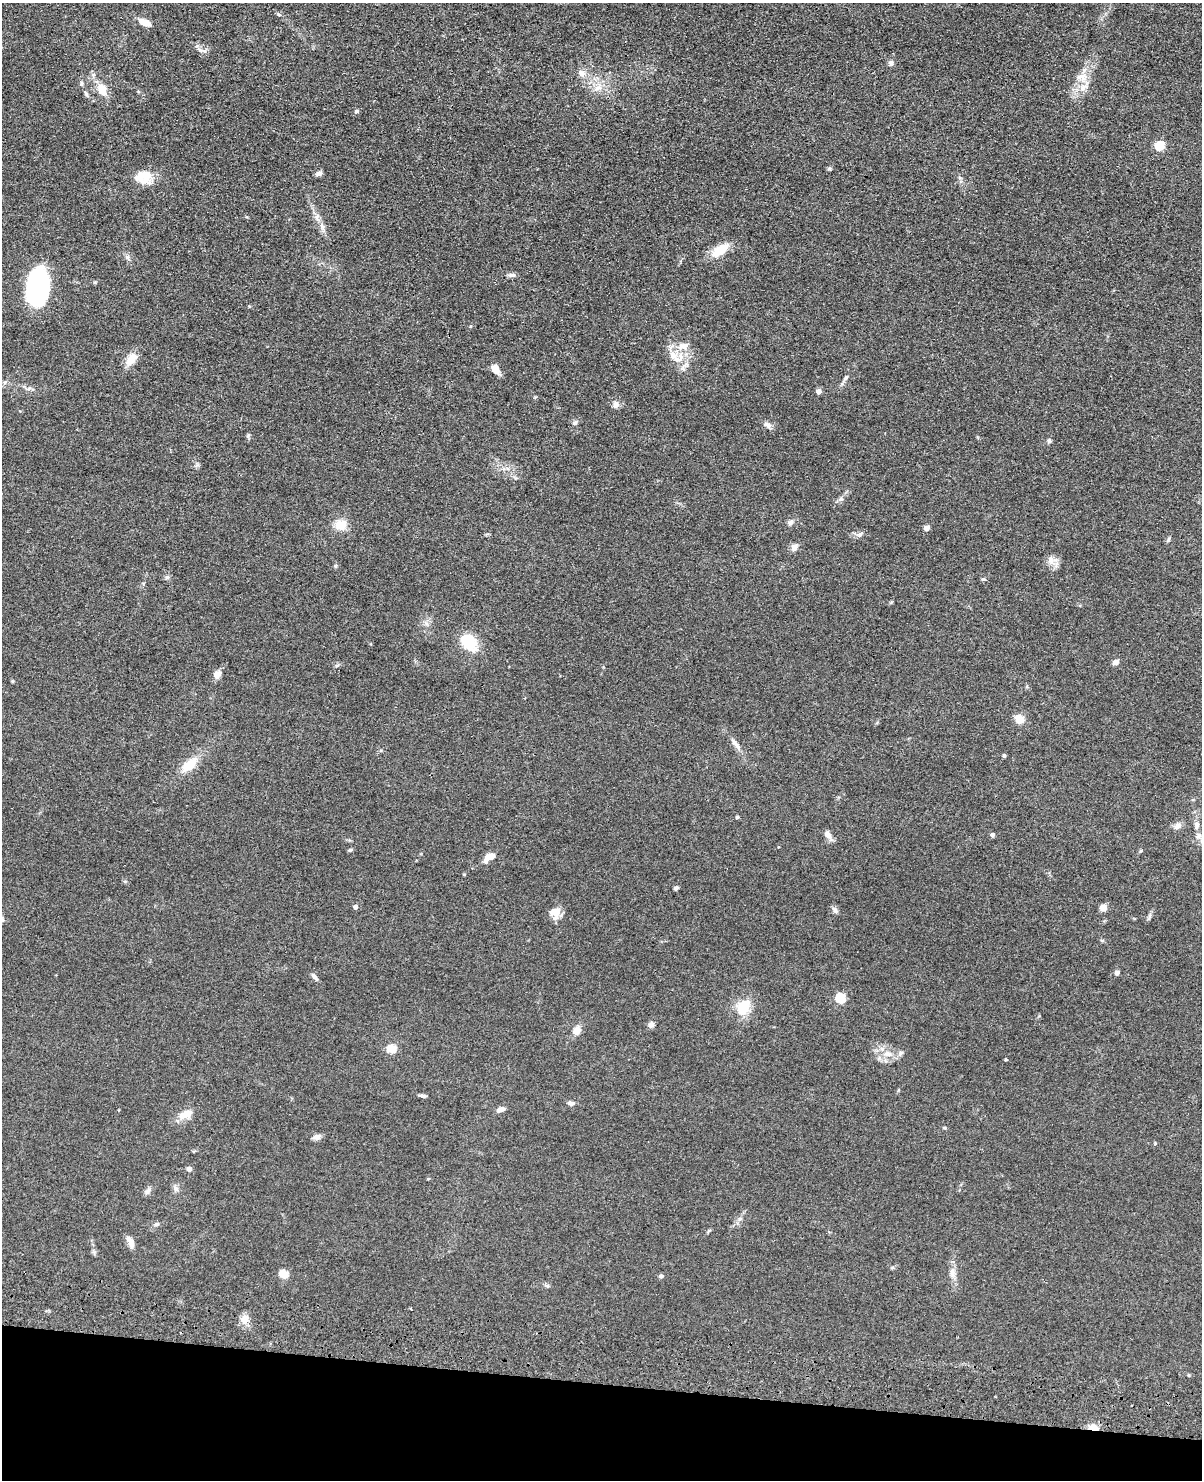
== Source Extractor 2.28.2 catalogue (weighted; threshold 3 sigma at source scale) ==
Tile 11 of 4 x 3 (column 3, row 3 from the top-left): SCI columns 2431-3630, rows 349-1826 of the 4860 x 5015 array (HDU 1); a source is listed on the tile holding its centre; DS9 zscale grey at full resolution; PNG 1204 x 1482 px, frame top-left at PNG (2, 3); no overlay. Shown black and unused: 7% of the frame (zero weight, under 3 of 4 exposures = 6% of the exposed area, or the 3 px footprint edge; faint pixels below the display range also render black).
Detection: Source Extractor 2.28.2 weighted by HDU 2 'WHT'; one run over the whole footprint, this tile lists its part. Background 0.0673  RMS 0.0078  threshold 0.0353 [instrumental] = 3 sigma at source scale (4.5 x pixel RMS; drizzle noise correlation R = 1.50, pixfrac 1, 0.05/0.05 arcsec/px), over >= 5 px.
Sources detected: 95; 2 inside a brighter object's white glare — not listed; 2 inside a brighter listed object's ellipse — not listed separately; the other 91 listed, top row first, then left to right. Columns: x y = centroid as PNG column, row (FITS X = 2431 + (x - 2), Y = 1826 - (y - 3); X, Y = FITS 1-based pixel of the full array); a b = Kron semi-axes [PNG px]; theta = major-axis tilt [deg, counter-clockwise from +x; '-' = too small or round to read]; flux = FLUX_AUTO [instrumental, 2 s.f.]
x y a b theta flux
145 22 13 6 -26 8
204 51 6 6 - 2.1
891 63 7 6 - 2.3
582 73 10 9 - 4.8
1082 77 18 12 14 9.5
81 84 6 6 - 1.6
598 88 12 7 19 5.5
102 89 14 10 -67 10
86 94 8 4 -64 1.6
356 111 5 5 - 1.9
1160 146 6 5 - 38
829 169 6 4 1 1.1
319 173 8 5 24 2.9
144 176 18 14 -2 18
322 227 11 6 -66 3.6
720 250 20 10 33 16
127 257 8 7 - 2.3
512 275 11 6 6 2.3
38 287 31 17 -88 110
249 306 5 4 - 0.7
683 346 18 10 15 9.1
131 359 19 11 47 9
676 359 13 8 -21 6.6
496 369 11 8 -61 7
846 378 8 5 45 1.7
29 388 6 5 - 1.6
819 391 4 4 - 5.3
616 404 9 8 - 3.4
575 423 7 6 - 1.7
768 425 12 7 -32 3.2
248 435 7 5 69 1.3
1049 441 6 6 - 1.8
841 499 7 5 -43 1.7
790 522 8 7 - 2.4
340 525 14 12 -8 11
927 528 4 4 - 7.8
860 534 7 5 44 1.9
1169 539 6 4 61 1.2
794 547 10 8 47 4
1051 560 14 9 -65 5.4
335 566 5 5 - 1.1
167 577 6 5 - 1.6
983 579 6 5 - 1.1
466 642 25 13 -43 21
1116 662 8 6 24 2.8
217 674 11 8 39 4.7
1020 720 5 5 - 27
734 742 16 6 -50 4.1
1004 755 4 3 - 1.4
190 765 21 10 43 17
737 817 4 3 - 1.3
1196 825 11 7 87 3.6
1178 826 10 8 36 4.1
828 835 12 6 -50 5
992 835 4 4 - 2.6
350 850 6 4 20 1
1140 851 5 3 - 0.83
490 857 11 6 35 11
676 888 5 4 - 1.6
355 907 5 4 - 3.1
1103 908 8 7 - 4.3
835 910 10 6 -56 2.3
555 912 12 10 12 10
1102 940 6 4 -1 0.97
1117 973 4 4 - 4.3
314 977 11 5 -50 2.6
841 998 5 5 - 48
744 1007 13 10 63 23
651 1024 7 6 - 3.4
576 1031 9 8 - 6.3
392 1049 5 5 - 34
900 1053 7 6 - 2
888 1054 12 8 -7 6.9
1006 1060 5 3 - 0.65
422 1096 8 4 -10 2.1
571 1103 8 5 -15 2.7
501 1109 9 5 21 4.5
185 1114 18 9 19 10
944 1128 5 4 - 0.98
317 1137 13 6 17 3
189 1169 4 4 - 5.2
428 1179 4 3 - 0.67
176 1189 7 6 - 2.3
148 1191 12 6 49 2.6
157 1224 7 5 15 1.7
130 1242 14 7 -64 5.1
952 1273 16 7 -84 5.3
284 1274 5 5 - 31
661 1276 6 5 - 1.6
245 1319 13 11 51 5.9
1093 1427 11 6 -15 7.3
Overlapping masked pixels (flux is a lower limit): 1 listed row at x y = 1093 1427
Unlisted compact peaks at least as high as the median listed source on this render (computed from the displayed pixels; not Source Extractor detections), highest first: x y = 278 14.